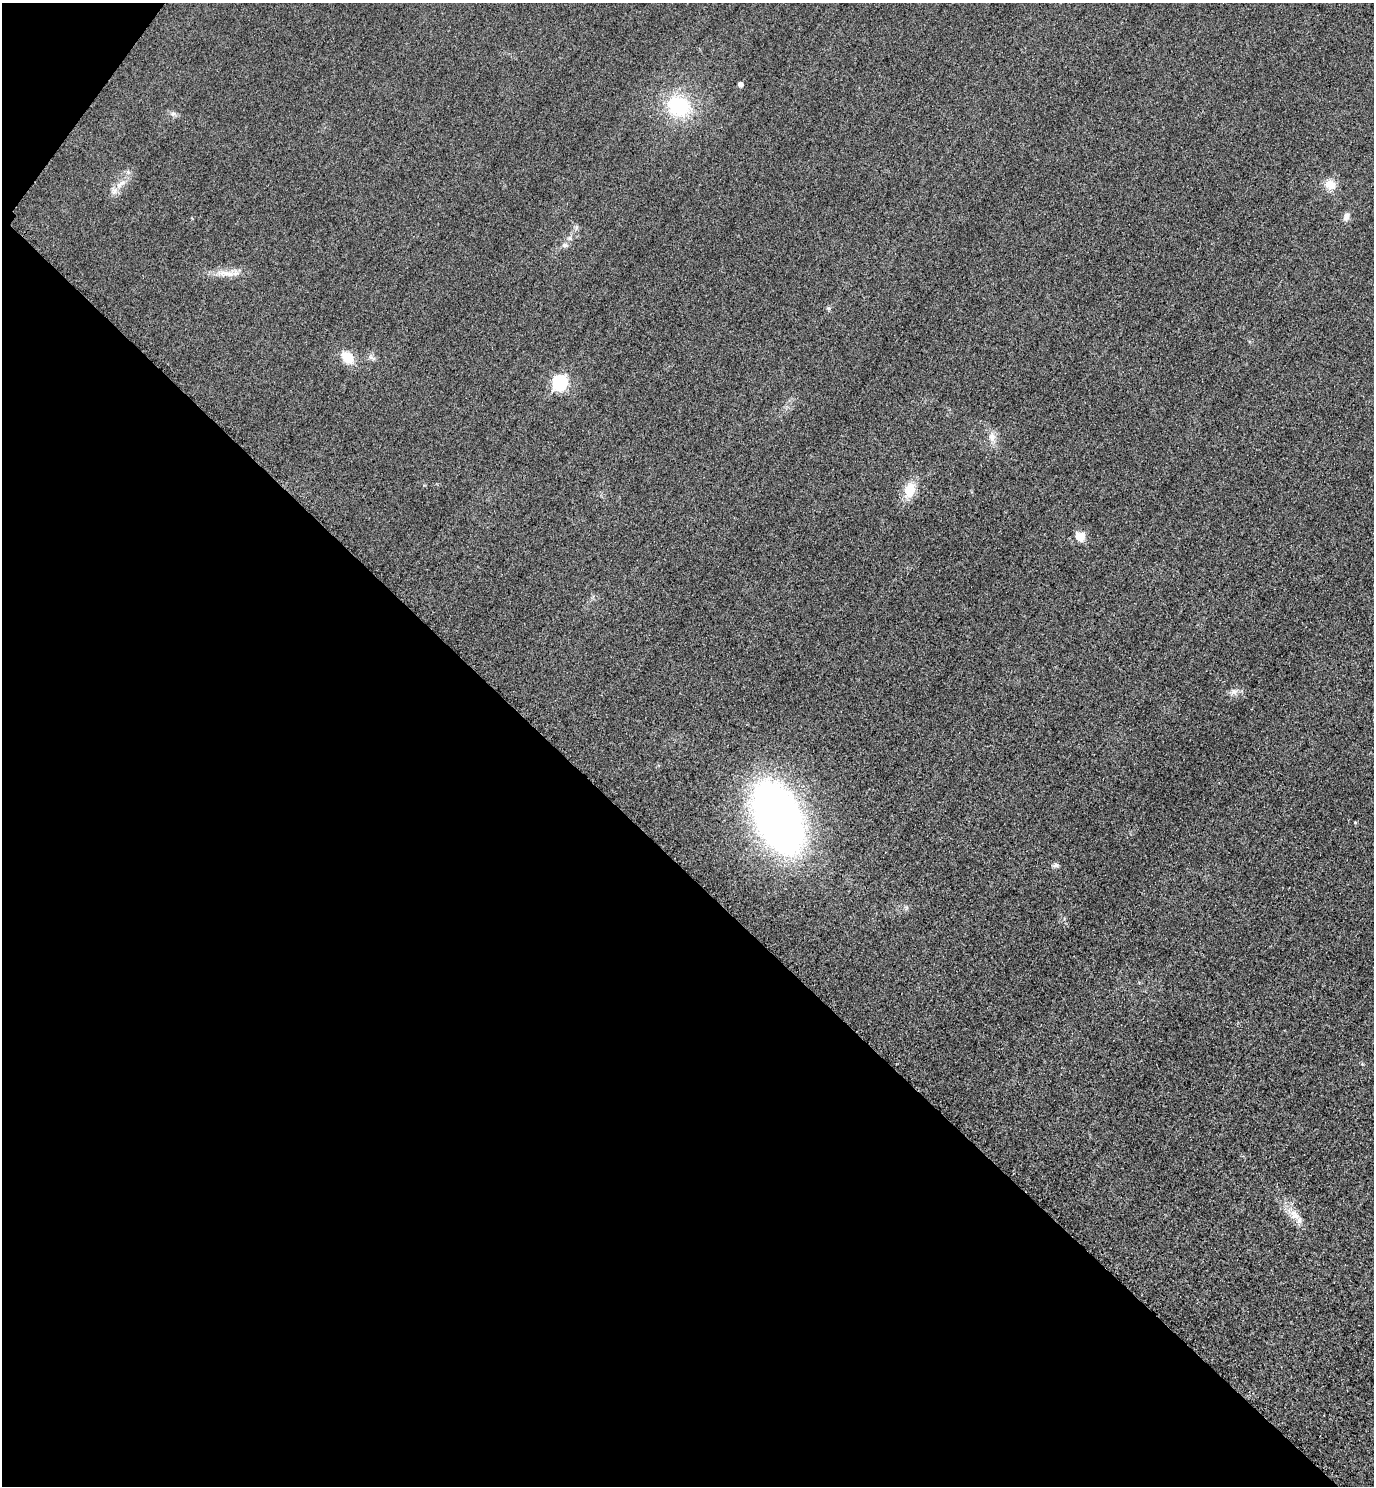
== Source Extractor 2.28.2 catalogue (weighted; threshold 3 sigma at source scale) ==
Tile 9 of 4 x 4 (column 1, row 3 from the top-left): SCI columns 325-1696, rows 1514-2997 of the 5996 x 5993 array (HDU 1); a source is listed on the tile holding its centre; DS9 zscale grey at full resolution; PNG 1376 x 1488 px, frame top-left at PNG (2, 3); no overlay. Shown black and unused: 42% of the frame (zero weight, under 3 of 4 exposures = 3% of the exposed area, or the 3 px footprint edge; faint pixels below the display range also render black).
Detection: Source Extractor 2.28.2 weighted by HDU 2 'WHT'; one run over the whole footprint, this tile lists its part. Background 0.0506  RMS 0.017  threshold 0.0757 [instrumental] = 3 sigma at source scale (4.5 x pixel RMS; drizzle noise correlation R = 1.50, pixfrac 1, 0.05/0.05 arcsec/px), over >= 5 px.
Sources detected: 19; all 19 listed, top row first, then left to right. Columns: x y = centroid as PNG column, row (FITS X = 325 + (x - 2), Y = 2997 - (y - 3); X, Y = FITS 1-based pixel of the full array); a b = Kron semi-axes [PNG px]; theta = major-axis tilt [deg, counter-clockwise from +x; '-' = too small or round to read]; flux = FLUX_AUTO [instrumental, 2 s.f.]
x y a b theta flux
740 84 4 4 - 11
679 106 24 21 -26 120
173 114 6 6 - 4.1
121 184 19 7 41 16
1330 184 12 11 - 22
1346 217 10 7 70 8
569 238 6 6 - 4
564 245 8 6 0 5
226 273 32 9 1 24
828 308 6 4 -17 2.4
347 358 13 10 -48 36
559 383 7 6 - 360
992 437 15 9 -87 13
909 490 19 12 73 33
1080 536 13 13 - 17
1234 691 11 9 21 8.4
778 818 51 27 -66 1400
1056 865 8 5 9 4.1
1295 1215 19 11 -43 22